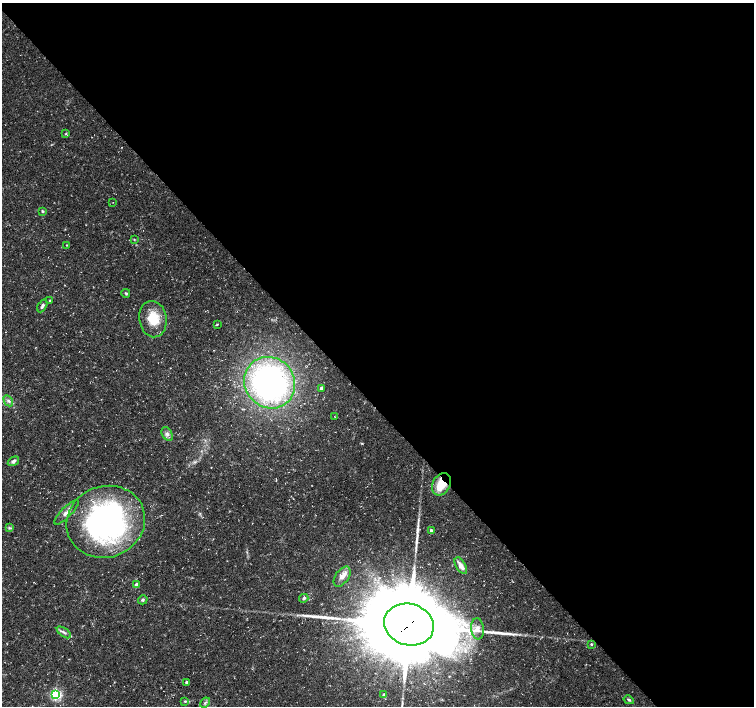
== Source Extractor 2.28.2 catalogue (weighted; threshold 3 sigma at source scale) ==
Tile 8 of 4 x 4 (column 4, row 2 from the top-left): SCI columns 4515-6018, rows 3026-4432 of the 6018 x 5987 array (HDU 1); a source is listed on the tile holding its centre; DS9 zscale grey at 2 x 2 block average (1 PNG px = mean of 2 x 2 image px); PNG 756 x 708 px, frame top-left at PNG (2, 3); each listed source drawn as its Kron ellipse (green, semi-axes under 4 px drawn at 4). Shown black and unused: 57% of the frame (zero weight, under 3 of 5 exposures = <1% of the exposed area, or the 3 px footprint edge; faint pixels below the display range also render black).
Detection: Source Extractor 2.28.2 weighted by HDU 2 'WHT'; one run over the whole footprint, this tile lists its part. Background 0.0226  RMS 0.0035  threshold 0.0157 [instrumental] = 3 sigma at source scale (4.5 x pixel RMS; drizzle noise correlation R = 1.50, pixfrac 1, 0.0396/0.0396 arcsec/px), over >= 5 px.
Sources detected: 41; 1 inside a brighter object's white glare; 3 long thin detections or spike segments (spike, bleed or trail) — neither listed nor drawn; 1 inside a brighter listed object's ellipse — not listed separately; the other 36 listed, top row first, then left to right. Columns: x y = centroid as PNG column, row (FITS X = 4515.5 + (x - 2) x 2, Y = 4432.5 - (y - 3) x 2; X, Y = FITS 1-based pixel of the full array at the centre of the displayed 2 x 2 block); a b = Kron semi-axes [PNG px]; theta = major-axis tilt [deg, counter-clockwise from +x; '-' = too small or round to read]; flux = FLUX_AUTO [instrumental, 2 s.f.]
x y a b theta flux
66 134 3 2 - 0.61
113 202 2 2 - 0.25
42 211 3 3 - 1
134 239 3 3 - 0.6
67 245 2 2 - 0.5
126 293 4 3 - 1.1
50 300 3 3 - 0.75
42 306 7 3 60 2.3
153 319 18 13 -82 21
217 324 3 2 - 0.65
270 383 26 24 -50 290
321 388 3 3 - 1.7
8 401 6 3 -60 2
335 417 2 2 - 0.28
167 434 7 5 -60 2.9
13 461 6 4 34 2.6
441 484 12 8 63 20
66 512 16 5 45 5.2
106 522 40 35 21 230
9 528 3 3 - 1
431 530 2 2 - 1.9
461 566 9 4 -58 5.6
342 577 11 6 54 6.1
137 584 4 3 - 3.5
304 598 4 4 - 1.7
143 600 5 4 - 1.3
409 625 25 20 -16 15000
478 629 10 6 -83 5.4
64 632 8 3 -36 2.2
591 644 3 3 - 1.1
187 682 3 3 - 1.7
56 695 3 3 - 130
384 695 4 3 - 1.8
629 700 5 3 - 1.3
185 701 4 3 - 1
205 703 6 2 40 1.2
Overlapping masked pixels (flux is a lower limit): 2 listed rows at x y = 441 484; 409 625